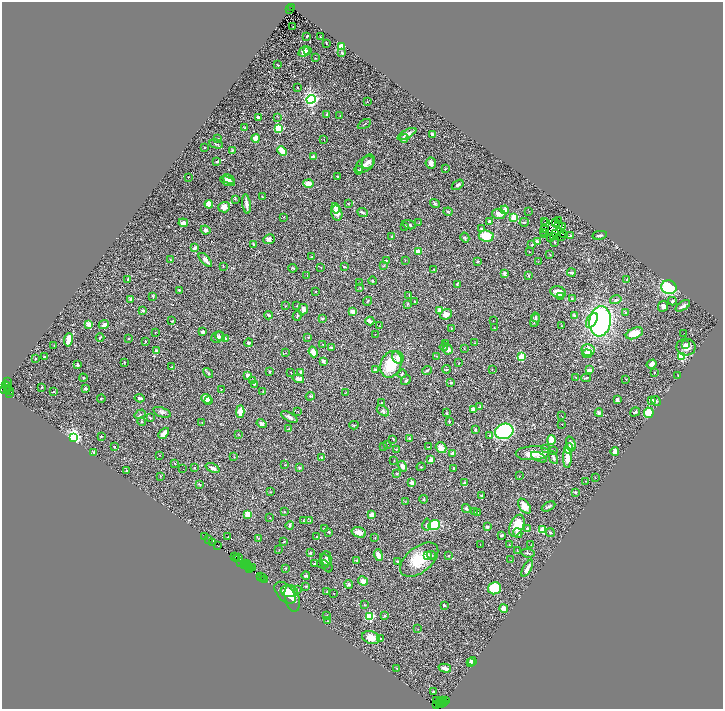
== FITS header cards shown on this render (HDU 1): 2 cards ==
NAXIS1  =                 1442
NAXIS2  =                 1414

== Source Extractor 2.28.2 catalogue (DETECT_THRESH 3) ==
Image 1442 x 1414 px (HDU 1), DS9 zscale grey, zoomed out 1/2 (1 PNG px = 2 x 2 image px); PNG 725 x 711 px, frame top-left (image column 2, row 1414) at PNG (2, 2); each listed source drawn as its Kron ellipse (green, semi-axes under 4 px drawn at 4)
Background 0.727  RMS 0.03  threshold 0.0902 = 3 sigma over >= 5 px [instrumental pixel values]
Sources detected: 476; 54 cannot appear on this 1/2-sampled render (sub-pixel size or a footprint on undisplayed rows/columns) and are neither listed nor drawn; the other 422 listed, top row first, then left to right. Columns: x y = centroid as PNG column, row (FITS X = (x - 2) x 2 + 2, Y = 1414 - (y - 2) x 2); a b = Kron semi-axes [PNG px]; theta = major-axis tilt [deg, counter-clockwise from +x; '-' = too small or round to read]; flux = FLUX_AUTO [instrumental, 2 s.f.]
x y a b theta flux
292 8 3 2 - 290
290 10 2 1 - 92
293 26 2 1 - 11
307 36 3 2 - 5.7
321 37 3 2 - 5.4
326 43 2 2 - 5.1
341 47 4 3 - 93
304 51 6 4 48 28
307 51 4 3 - 6
342 53 2 2 - 15
315 58 2 1 - 2.5
278 65 2 2 - 2.9
297 87 3 3 - 2.8
311 99 4 3 - 1800
367 102 2 1 - 1.5
327 114 4 3 - 5.3
340 116 2 2 - 1.6
258 117 3 2 - 9.2
278 117 3 2 - 2.9
364 124 7 1 31 4.2
245 128 2 2 - 15
279 128 3 3 - 440
407 134 10 3 27 21
432 134 4 3 - 9.2
218 138 2 1 - 2.6
256 138 4 4 - 59
404 138 4 3 - 9.4
324 140 2 1 - 1.6
216 144 7 2 -14 5.8
205 148 2 2 - 8.5
232 150 3 3 - 5.4
282 151 5 3 - 82
313 156 4 3 - 17
217 161 4 2 - 6.9
368 162 8 6 55 21
431 163 5 5 - 18
365 165 10 6 37 36
445 169 3 2 - 2.1
359 170 4 2 - 4.8
338 176 2 1 - 4
188 177 2 2 - 3.4
229 179 7 3 -32 18
228 181 7 4 -18 31
308 183 5 3 - 44
458 185 6 3 35 13
263 197 4 2 - 4.1
235 199 3 3 - 4.4
348 203 2 2 - 3.3
209 204 4 4 - 49
246 204 9 2 -82 29
435 204 5 4 - 7.5
224 207 6 5 - 29
335 208 5 4 - 28
505 210 4 3 - 27
529 211 2 1 - 1.5
362 212 5 2 - 7.6
448 212 4 3 - 5.6
337 213 7 5 -74 32
499 214 6 5 - 28
283 217 2 2 - 3.1
513 217 3 2 - 240
558 220 2 1 - 1.2
490 221 4 3 - 7.8
545 221 2 1 - 4.9
524 222 4 2 - 7.3
556 222 4 1 - 1.6
183 223 4 2 - 27
419 223 3 2 - 2.3
545 223 2 1 - 3.6
558 224 2 1 - 3
409 225 7 3 -18 9.2
404 226 3 2 - 3.9
563 227 2 1 - 0.61
544 228 3 1 - 3.9
481 229 2 2 - 18
206 230 5 4 - 16
543 232 2 1 - 0.96
545 234 3 1 - 9.3
556 234 2 1 - 0.48
563 234 2 1 - 2.9
571 235 3 2 - 14
600 235 7 3 9 10
391 236 2 2 - 5.3
486 236 7 5 -8 120
554 236 2 1 - 1.8
561 237 3 1 - 1.6
465 238 5 3 - 7.6
550 238 3 1 - 1.4
269 239 6 5 - 17
537 242 3 3 - 16
555 243 3 2 - 2.2
254 244 3 2 - 6.4
532 244 3 2 - 6.2
195 248 3 2 - 21
418 252 2 2 - 130
530 252 2 2 - 3.1
550 254 3 2 - 3.4
312 257 3 2 - 3.3
170 260 2 2 - 6.3
205 260 8 4 -46 24
386 260 3 2 - 3.3
405 260 2 2 - 2
477 261 2 2 - 6.4
538 262 2 1 - 3
223 266 3 1 - 2.1
383 266 3 2 - 2.7
321 267 3 2 - 1.8
345 267 3 2 - 4.3
293 268 5 3 - 5.1
434 269 2 2 - 4.1
504 273 3 2 - 36
571 273 4 2 - 17
307 275 2 1 - 2.4
528 275 2 2 - 15
128 279 3 2 - 3.4
627 279 3 2 - 4.3
373 281 4 2 - 3.9
359 283 4 2 - 3.1
457 284 4 2 - 8.5
669 287 8 6 -22 300
360 288 3 2 - 2.8
179 290 4 2 - 7.2
315 292 2 2 - 4.1
558 292 8 6 -18 34
409 295 4 2 - 2.9
153 296 3 2 - 3.3
561 296 3 3 - 4.9
130 299 3 3 - 5.7
572 299 3 2 - 3.9
616 300 6 4 16 11
368 301 4 2 - 3.8
415 301 2 1 - 3.2
672 301 4 3 - 7
407 304 4 2 - 3.9
285 306 2 1 - 2.3
297 306 2 2 - 3.7
663 306 6 5 - 14
683 306 8 3 33 19
303 309 5 5 - 17
439 310 2 2 - 70
143 311 4 3 - 8.2
352 311 4 3 - 31
626 313 3 2 - 8.5
446 314 6 5 - 36
268 315 4 2 - 6.5
574 315 4 3 - 11
297 316 5 3 - 5.2
535 317 5 3 - 7.4
322 318 3 2 - 4.7
535 320 7 4 74 13
592 320 8 5 57 48
172 321 2 1 - 3.9
370 321 4 2 - 28
493 321 2 1 - 2
600 321 15 10 82 1100
89 324 2 2 - 160
104 325 5 3 - 20
379 326 2 2 - 4.4
562 326 2 2 - 2.8
451 328 2 2 - 2.3
494 328 2 2 - 4.6
155 332 2 1 - 1.6
203 332 3 2 - 18
634 333 9 5 22 77
684 333 2 1 - 4.7
375 334 2 1 - 1.5
220 336 5 3 - 7.4
100 337 4 2 - 5.5
218 337 6 5 - 19
308 337 2 2 - 2.7
129 338 3 2 - 3.8
226 339 3 2 - 7.8
68 340 6 4 81 54
145 341 3 2 - 5.5
249 343 4 3 - 7.2
475 343 2 2 - 5
323 344 2 2 - 9.3
445 344 3 2 - 24
685 344 3 2 - 6
54 345 2 2 - 1.6
331 347 3 2 - 5.7
444 347 4 3 - 6.3
686 347 9 8 - 42
464 348 2 2 - 3.8
448 350 5 4 - 13
588 350 6 5 - 47
156 351 3 3 - 9.9
313 352 5 4 - 36
286 353 3 2 - 1.9
587 354 5 3 - 28
436 356 2 2 - 1.9
681 356 3 3 - 350
45 357 2 1 - 3.8
398 357 6 5 - 30
522 357 3 3 - 230
36 359 2 1 - 2.4
323 361 4 3 - 17
124 362 2 2 - 7.9
459 363 2 1 - 1.6
391 364 14 10 68 180
652 364 5 4 - 26
77 365 2 2 - 36
172 367 3 2 - 5.3
446 369 4 2 - 3.1
492 369 2 2 - 2.1
375 370 3 2 - 11
427 370 5 2 - 6.5
589 370 3 2 - 38
269 371 2 2 - 7.3
300 372 4 3 - 9.8
655 372 2 2 - 7.4
208 373 5 2 - 5.7
291 373 2 1 - 2.5
402 374 5 2 - 6.1
247 375 3 2 - 28
678 375 2 2 - 2.9
576 377 2 2 - 2.8
83 378 4 3 - 4.6
586 378 5 2 - 9.3
298 379 6 4 -15 20
626 379 2 2 - 2.3
252 380 3 2 - 4.2
406 380 5 3 - 7.7
8 381 4 2 - 73
451 382 3 3 - 5.8
254 384 3 2 - 4.8
7 386 6 2 -43 11
41 387 3 2 - 3
5 388 6 2 51 220
86 389 3 2 - 13
221 389 2 2 - 2.9
7 390 3 1 - 26
10 391 2 1 - 8.7
53 391 2 2 - 7
263 392 2 2 - 3.4
345 393 3 2 - 3
9 394 2 1 - 73
310 396 4 3 - 8.7
101 398 4 2 - 4.5
140 398 5 2 - 13
206 399 5 4 - 56
617 400 3 2 - 23
652 400 3 2 - 14
209 401 4 3 - 35
656 401 5 3 - 7.9
382 403 2 2 - 5
480 407 2 2 - 8.1
473 409 2 2 - 54
240 411 6 3 87 63
383 411 7 4 -36 14
162 412 9 4 -20 16
298 412 2 1 - 1.5
635 412 5 3 - 9.5
447 413 4 2 - 3.2
599 413 4 4 - 11
649 413 5 5 - 98
140 414 6 2 32 5.3
562 416 2 1 - 1.4
289 417 9 3 -29 16
150 418 3 2 - 2.8
449 421 2 2 - 13
142 422 4 3 - 5.4
202 423 3 2 - 2.1
261 424 5 3 - 13
562 424 2 2 - 2.8
354 425 4 2 - 3.6
288 429 3 2 - 2.9
475 430 3 3 - 7.4
504 431 9 7 20 720
164 433 6 3 47 34
239 435 3 2 - 1.8
489 435 2 2 - 8.6
101 436 2 2 - 4.6
74 437 3 3 - 1900
409 438 3 2 - 6.6
393 439 4 2 - 3.5
551 440 5 4 - 60
571 443 7 4 -69 24
387 445 3 2 - 3
114 447 2 2 - 5.2
384 447 3 3 - 5
428 447 3 2 - 3.9
441 448 6 5 - 38
569 448 5 4 - 70
396 449 4 2 - 3.2
545 449 2 2 - 13
553 450 2 1 - 2.1
94 452 2 2 - 31
615 452 4 3 - 32
453 453 2 2 - 54
533 453 17 7 2 81
160 455 2 2 - 4.2
234 457 2 1 - 1.7
321 457 4 2 - 5.2
539 457 8 3 -25 11
553 457 7 3 -64 11
567 458 10 4 -89 68
431 460 3 3 - 25
394 461 2 1 - 3.4
174 463 2 2 - 6.1
285 465 2 2 - 2
402 466 5 3 - 23
299 467 4 3 - 12
421 467 4 2 - 3.3
194 468 2 2 - 8.3
213 468 7 3 -22 18
183 469 2 1 - 5.3
454 469 2 2 - 5.4
127 470 2 2 - 2.6
397 474 4 2 - 3.9
161 476 2 2 - 2.8
519 476 2 1 - 1.5
595 477 3 1 - 1.8
585 481 2 1 - 4.1
412 483 2 2 - 65
464 483 4 3 - 15
199 484 3 3 - 6.3
270 492 3 2 - 2.8
575 492 2 2 - 28
481 495 3 2 - 6.8
423 499 4 3 - 4.7
405 502 2 2 - 2.6
524 506 8 5 -53 41
549 506 7 2 27 9.9
466 508 4 3 - 7.2
284 512 3 2 - 3.1
474 512 2 2 - 2.6
478 513 3 2 - 3.9
248 514 4 3 - 81
371 515 3 3 - 40
270 518 3 3 - 3.1
310 520 3 2 - 3
303 521 3 2 - 2.8
290 525 4 2 - 5.6
427 525 6 3 80 9.5
434 525 6 5 - 220
517 526 11 7 67 100
487 527 2 2 - 40
325 528 3 2 - 3.1
528 529 4 3 - 13
543 529 3 2 - 230
329 532 2 2 - 9.1
359 532 7 5 -16 38
518 533 5 3 - 13
550 533 5 3 - 6.3
502 535 3 2 - 7
205 536 2 1 - 31
228 537 2 1 - 2.6
317 537 2 2 - 3.6
259 538 3 1 - 1.8
375 538 2 2 - 2.3
209 539 2 1 - 15
213 542 3 1 - 28
284 542 3 2 - 3.3
480 544 3 1 - 2.1
218 545 4 2 - 21
509 545 3 2 - 2.4
531 545 2 2 - 2.1
279 550 3 2 - 2.2
517 550 3 2 - 2
310 553 4 3 - 7.4
528 553 7 2 -10 8.8
378 555 6 4 -73 31
431 555 5 3 - 13
449 555 2 1 - 2.5
428 556 3 3 - 16
235 557 4 2 - 88
239 558 3 1 - 41
236 559 3 1 - 45
326 559 7 5 89 15
357 560 4 3 - 5.4
419 560 22 12 39 150
511 560 2 2 - 2.6
397 561 3 3 - 6.6
240 562 2 2 - 120
314 563 3 2 - 3.4
326 563 10 5 -67 20
244 564 2 1 - 38
323 564 6 2 -13 5.5
246 565 5 2 - 94
249 566 3 2 - 84
250 568 2 1 - 14
252 568 2 1 - 9.7
285 568 2 2 - 6.2
527 568 9 3 60 33
260 576 3 2 - 26
306 576 4 3 - 7
263 578 3 1 - 26
265 580 2 1 - 64
363 581 5 4 - 32
349 584 4 4 - 9.3
306 586 4 2 - 4.1
495 588 6 6 - 180
298 589 3 2 - 3.1
289 591 8 5 -7 28
326 592 2 1 - 2.9
285 593 13 7 -47 43
334 594 2 1 - 1.8
292 598 14 7 -76 38
364 605 2 2 - 2.5
444 605 2 2 - 9.1
504 608 4 4 - 30
326 616 2 1 - 1.7
370 616 3 3 - 400
385 616 3 3 - 5.2
328 621 2 2 - 2.5
418 629 3 2 - 2.3
371 637 9 6 -18 54
380 638 2 2 - 4.1
472 661 4 3 - 20
470 663 3 2 - 5
397 668 2 2 - 6.5
445 668 6 3 -15 41
433 691 2 2 - 2.5
437 700 3 3 - 170
443 700 2 1 - 50
440 701 2 1 - 53
445 701 2 1 - 48
443 702 2 2 - 17
442 703 2 1 - 35
436 704 2 1 - 0.78
439 704 3 1 - 130
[54 sub-pixel or undisplayed-footprint detections neither listed nor drawn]